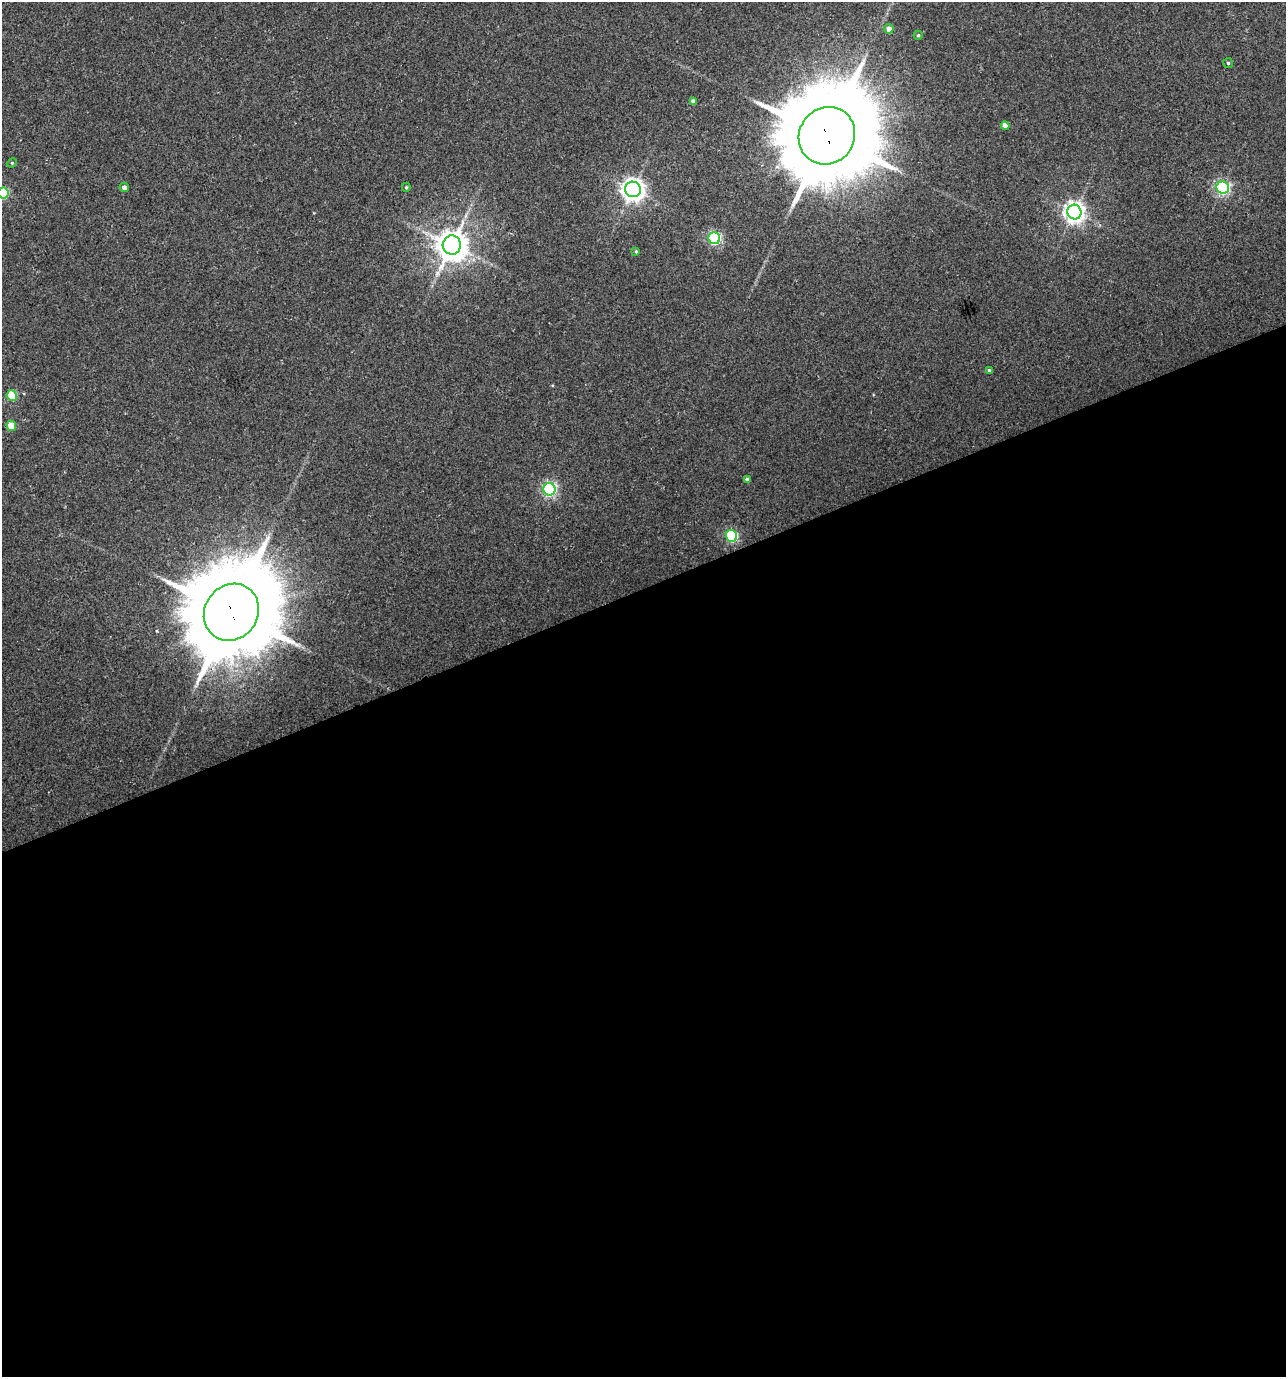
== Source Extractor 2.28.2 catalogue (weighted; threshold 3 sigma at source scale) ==
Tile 15 of 4 x 4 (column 3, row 4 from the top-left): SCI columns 2701-3984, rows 3-1377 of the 5346 x 5507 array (HDU 1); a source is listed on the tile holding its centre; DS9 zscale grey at full resolution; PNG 1288 x 1379 px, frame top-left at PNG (2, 2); each listed source drawn as its Kron ellipse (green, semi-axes under 4 px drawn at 4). Shown black and unused: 57% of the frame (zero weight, under 3 of 4 exposures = <1% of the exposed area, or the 3 px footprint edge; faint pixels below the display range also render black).
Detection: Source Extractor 2.28.2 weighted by HDU 2 'WHT'; one run over the whole footprint, this tile lists its part. Background 0.0212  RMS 0.0066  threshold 0.0299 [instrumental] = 3 sigma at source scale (4.5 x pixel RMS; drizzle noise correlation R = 1.50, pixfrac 1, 0.0396/0.0396 arcsec/px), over >= 5 px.
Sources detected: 23; all 23 listed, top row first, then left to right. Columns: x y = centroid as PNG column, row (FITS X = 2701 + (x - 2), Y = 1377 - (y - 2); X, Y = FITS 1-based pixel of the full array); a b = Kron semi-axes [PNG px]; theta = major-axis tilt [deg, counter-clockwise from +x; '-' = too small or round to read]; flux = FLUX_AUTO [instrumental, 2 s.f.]
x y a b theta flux
889 29 4 4 - 4.8
918 35 4 4 - 0.98
1228 63 5 5 - 1.1
693 101 4 4 - 2
1005 126 4 4 - 4.6
827 136 29 27 52 10000
12 163 5 4 - 0.83
124 187 5 4 - 3.1
406 187 4 4 - 0.9
1223 188 6 6 - 150
633 189 8 7 - 470
3 193 5 5 - 39
1074 212 7 7 - 400
714 238 6 6 - 97
452 245 9 9 - 1200
636 251 3 3 - 0.7
989 370 4 3 - 1.3
12 395 5 5 - 22
11 426 5 4 - 13
747 480 4 4 - 2.4
549 489 6 6 - 130
732 536 6 5 - 74
231 612 29 26 53 9100
Overlapping masked pixels (flux is a lower limit): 2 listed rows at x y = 827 136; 231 612
Isophote crosses this tile's border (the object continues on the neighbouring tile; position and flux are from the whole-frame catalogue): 1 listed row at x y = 3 193